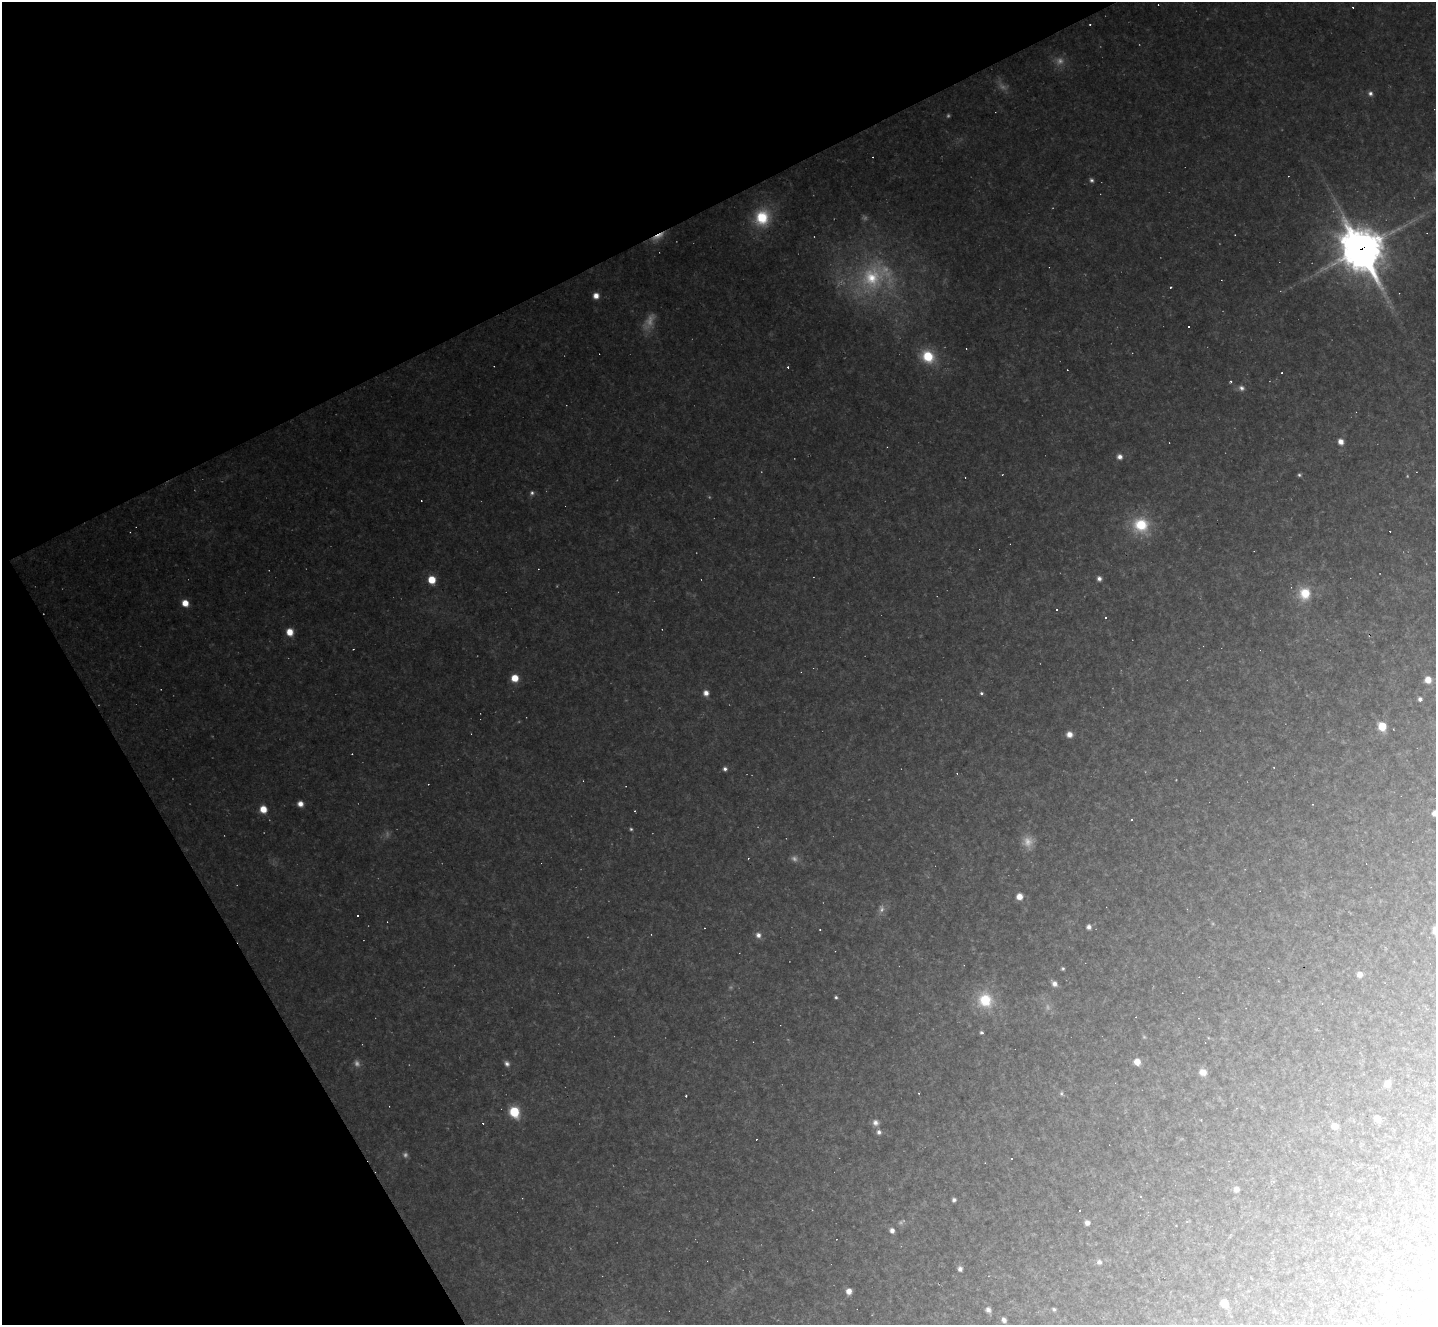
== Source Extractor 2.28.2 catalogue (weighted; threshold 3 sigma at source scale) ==
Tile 5 of 4 x 4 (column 1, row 2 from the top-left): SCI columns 1-1434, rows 2932-4254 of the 5738 x 5727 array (HDU 1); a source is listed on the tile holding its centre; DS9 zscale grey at full resolution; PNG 1438 x 1327 px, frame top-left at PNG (2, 2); no overlay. Shown black and unused: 26% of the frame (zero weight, under 2 of 3 exposures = <1% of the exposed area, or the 3 px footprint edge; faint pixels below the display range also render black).
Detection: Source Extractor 2.28.2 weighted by HDU 2 'WHT'; one run over the whole footprint, this tile lists its part. Background 0.137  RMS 0.012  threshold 0.0528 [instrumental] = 3 sigma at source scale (4.5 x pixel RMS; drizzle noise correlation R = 1.50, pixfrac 1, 0.05/0.05 arcsec/px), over >= 5 px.
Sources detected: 126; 19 too faint to see at this stretch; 28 cosmic-ray / hot-pixel residue — not listed; the other 79 listed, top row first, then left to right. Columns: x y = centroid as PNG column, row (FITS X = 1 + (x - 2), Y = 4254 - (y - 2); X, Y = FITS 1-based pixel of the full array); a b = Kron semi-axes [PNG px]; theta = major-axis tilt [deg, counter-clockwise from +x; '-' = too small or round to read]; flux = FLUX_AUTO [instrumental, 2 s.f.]
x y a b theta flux
1090 25 3 2 - 1.6
1370 93 7 6 - 4.3
1091 180 6 5 - 3.2
762 217 23 20 76 60
658 237 21 7 31 13
1361 249 18 14 -59 4000
875 277 61 46 30 180
1170 287 3 2 - 1.8
596 296 6 6 - 10
928 356 14 11 -41 46
1282 373 3 2 - 1.1
1231 381 3 3 - 5.1
1241 388 8 7 - 5.5
1341 442 7 6 - 9.5
1120 457 7 6 - 6.6
1002 475 3 2 - 0.73
1299 475 4 4 - 2.3
421 501 3 2 - 0.79
1141 525 21 20 - 56
1099 579 6 5 - 5
432 580 7 6 - 24
1305 593 16 15 - 32
185 603 6 6 - 16
1057 609 3 3 - 33
1105 617 3 3 - 34
290 632 7 6 - 18
353 649 3 2 - 0.74
515 678 7 6 - 21
1428 680 7 7 - 15
706 693 7 6 - 8.1
981 693 4 4 - 2.3
1420 699 5 5 - 4.1
1382 726 6 5 - 45
1069 734 6 6 - 10
1274 767 3 2 - 1.4
725 769 5 5 - 4
300 804 6 6 - 8.3
263 809 7 6 - 19
635 811 3 2 - 1.8
1435 813 6 5 - 9.4
1131 820 3 3 - 6
1019 897 6 6 - 13
358 915 3 3 - 2.9
1089 927 6 6 - 5
758 935 8 7 - 7.2
1063 969 3 3 - 1.9
1360 974 6 6 - 7.9
1054 984 7 6 - 6.6
836 997 4 4 - 2.1
985 1000 19 18 - 50
981 1033 5 4 - 2.4
1137 1062 6 6 - 13
507 1063 7 6 - 4.8
1203 1072 7 7 - 11
1387 1084 7 6 - 9.9
919 1093 2 2 - 0.89
1061 1094 7 5 -69 2.4
686 1096 3 2 - 1.3
514 1112 9 7 -61 51
1377 1118 5 5 - 17
876 1123 8 8 - 6.6
1334 1126 6 5 - 13
879 1132 7 6 - 4.8
1406 1155 6 4 -4 1.6
1011 1158 3 2 - 1.1
1236 1189 6 6 - 6.3
954 1200 4 4 - 3.4
1087 1223 5 5 - 6.1
892 1230 6 5 - 6.4
1099 1262 6 6 - 5.1
960 1269 6 5 - 5.2
1431 1287 6 6 - 30
849 1291 6 6 - 9.3
1392 1297 6 6 - 22
1224 1303 6 6 - 24
1054 1309 4 4 - 2.2
1387 1309 5 4 - 1.8
988 1310 7 6 - 5.9
1004 1320 5 4 - 5.8
Overlapping masked pixels (flux is a lower limit): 2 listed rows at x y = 658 237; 1361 249
Isophote crosses this tile's border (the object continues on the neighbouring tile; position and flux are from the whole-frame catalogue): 2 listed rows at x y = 1435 813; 1431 1287